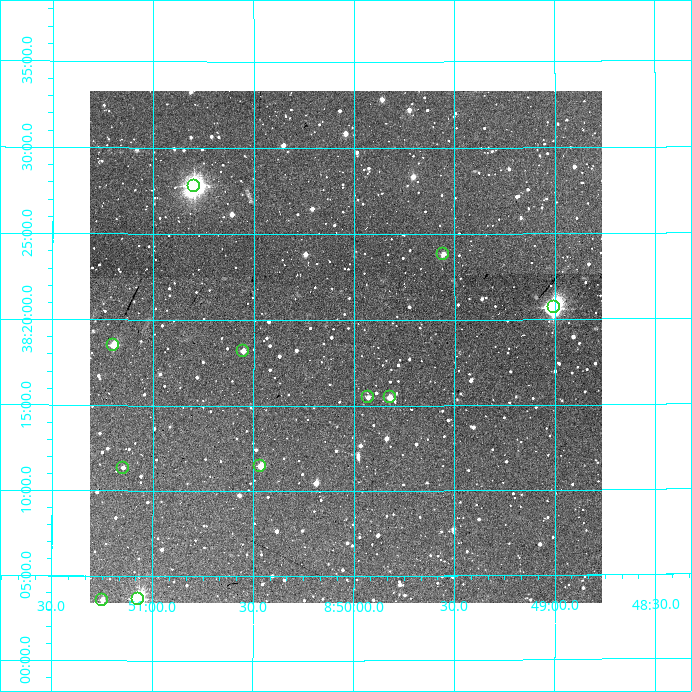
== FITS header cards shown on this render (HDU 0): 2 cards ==
NAXIS1  =                  512
NAXIS2  =                  512

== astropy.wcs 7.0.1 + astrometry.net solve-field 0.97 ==
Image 512 x 512 px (HDU 0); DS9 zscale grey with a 90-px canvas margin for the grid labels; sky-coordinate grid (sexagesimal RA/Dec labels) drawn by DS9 from the SOLVED WCS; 11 Tycho-2 reference stars matched to detected sources circled (green)
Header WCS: RA---TAN/DEC--TAN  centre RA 08:50:03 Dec +38:18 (132.51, +38.31 deg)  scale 3.52 arcsec/px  FOV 30.0' x 30.0'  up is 0 deg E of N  parity normal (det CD < 0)
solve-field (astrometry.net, Tycho-2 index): VERIFIED the header's WCS against the Tycho-2 star catalogue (verified at 2 index scales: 9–11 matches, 0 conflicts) and refined it, rather than solving blind
Solved WCS: RA---TAN-SIP/DEC--TAN-SIP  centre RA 08:50:03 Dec +38:18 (132.51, +38.31 deg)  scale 3.51 arcsec/px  FOV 30.0' x 29.9'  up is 0 deg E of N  parity normal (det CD < 0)
The solver's refit moves the header's centre by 2.4 arcsec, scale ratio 0.9994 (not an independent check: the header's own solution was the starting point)
Tycho-2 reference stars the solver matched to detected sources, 11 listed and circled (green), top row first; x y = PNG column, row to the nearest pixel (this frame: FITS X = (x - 90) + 1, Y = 512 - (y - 91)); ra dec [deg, ICRS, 3 dp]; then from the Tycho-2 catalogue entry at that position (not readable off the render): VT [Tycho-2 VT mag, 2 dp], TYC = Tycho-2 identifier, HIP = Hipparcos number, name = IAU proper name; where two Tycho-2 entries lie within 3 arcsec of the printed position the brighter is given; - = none
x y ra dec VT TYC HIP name
194 186 132.699 +38.463 8.69 2982-87-1 - -
443 254 132.389 +38.397 11.95 2982-479-1 - -
554 307 132.251 +38.345 7.43 2982-1535-1 43279 -
113 345 132.799 +38.309 10.68 2982-375-1 - -
243 351 132.638 +38.304 11.37 2982-265-1 - -
368 397 132.482 +38.258 12.35 2982-430-1 - -
390 397 132.456 +38.258 11.35 2982-519-1 - -
260 466 132.616 +38.191 10.36 2982-281-1 - -
123 468 132.787 +38.189 12.26 2982-103-1 - -
138 599 132.767 +38.061 9.41 2982-107-1 43457 -
102 600 132.812 +38.060 12.23 2982-448-1 - -